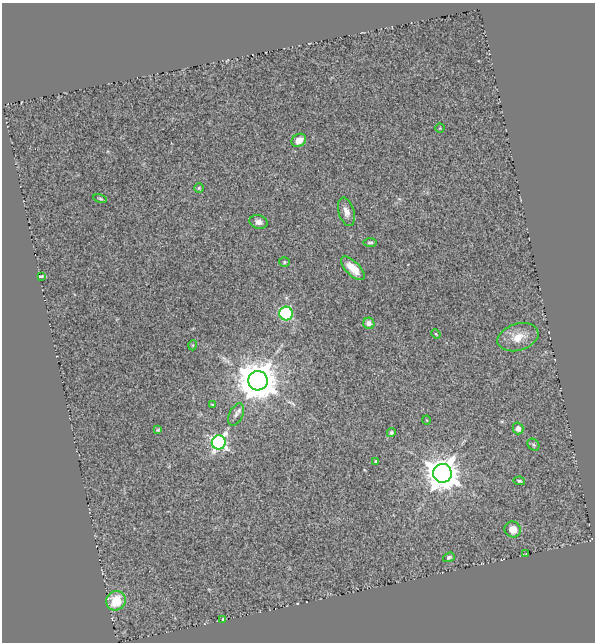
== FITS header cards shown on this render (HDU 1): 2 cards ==
NAXIS1  =                  593
NAXIS2  =                  640

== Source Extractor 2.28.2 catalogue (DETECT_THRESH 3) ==
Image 593 x 640 px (HDU 1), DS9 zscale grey, 1 PNG px = 1 image px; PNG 597 x 644 px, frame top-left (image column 1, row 640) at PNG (2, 3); each listed source drawn as its Kron ellipse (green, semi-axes under 4 px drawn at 4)
Background 0.694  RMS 0.054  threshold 0.162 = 3 sigma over >= 5 px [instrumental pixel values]
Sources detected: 32; all 32 listed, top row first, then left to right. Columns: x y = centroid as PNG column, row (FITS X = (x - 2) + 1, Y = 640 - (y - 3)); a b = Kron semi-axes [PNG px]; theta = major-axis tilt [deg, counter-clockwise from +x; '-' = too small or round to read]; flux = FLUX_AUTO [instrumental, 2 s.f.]
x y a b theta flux
440 128 4 4 - 3.2
299 140 8 6 33 30
199 188 5 5 - 5
100 198 7 3 -11 4.1
346 212 15 7 -74 25
258 222 9 7 -14 17
370 242 7 2 0 5.2
284 262 5 4 - 5.3
353 268 15 7 -45 55
41 276 4 2 - 4.7
286 314 7 7 - 310
369 323 6 5 - 17
436 334 5 3 - 3.3
518 337 21 13 16 59
193 345 5 3 - 3.2
258 381 10 9 - 11000
212 405 4 2 - 2.6
236 415 12 7 64 16
427 420 4 3 - 2.9
518 428 6 5 - 17
158 430 3 2 - 3.5
391 433 4 4 - 5.8
219 442 7 7 - 870
533 445 6 5 - 6.3
376 461 3 3 - 4
442 473 9 9 - 6900
519 481 6 4 -11 6.5
513 529 8 8 - 41
526 554 3 2 - 2.4
449 557 6 4 19 7.6
116 601 10 9 - 95
223 619 4 2 - 2.6